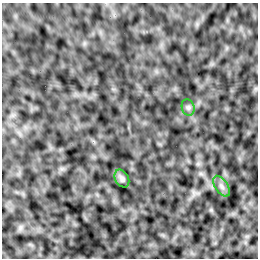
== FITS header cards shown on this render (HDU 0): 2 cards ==
NAXIS1  =                  256 /Number of positions along axis 1
NAXIS2  =                  256 /Number of positions along axis 2

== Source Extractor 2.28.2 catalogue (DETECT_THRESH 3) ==
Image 256 x 256 px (HDU 0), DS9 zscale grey, 1 PNG px = 1 image px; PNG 260 x 260 px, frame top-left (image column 1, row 256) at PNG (2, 3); each listed source drawn as its Kron ellipse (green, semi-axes under 4 px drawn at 4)
Background 1.09e-04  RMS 0.0021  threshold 0.00618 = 3 sigma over >= 5 px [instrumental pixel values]
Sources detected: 3; all 3 listed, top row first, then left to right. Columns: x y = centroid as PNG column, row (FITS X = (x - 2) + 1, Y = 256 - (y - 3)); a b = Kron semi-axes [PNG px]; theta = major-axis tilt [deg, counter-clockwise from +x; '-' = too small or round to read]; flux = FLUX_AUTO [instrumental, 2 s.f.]
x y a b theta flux
188 107 8 6 -75 0.36
122 179 9 6 -62 0.47
222 186 12 6 -56 0.58